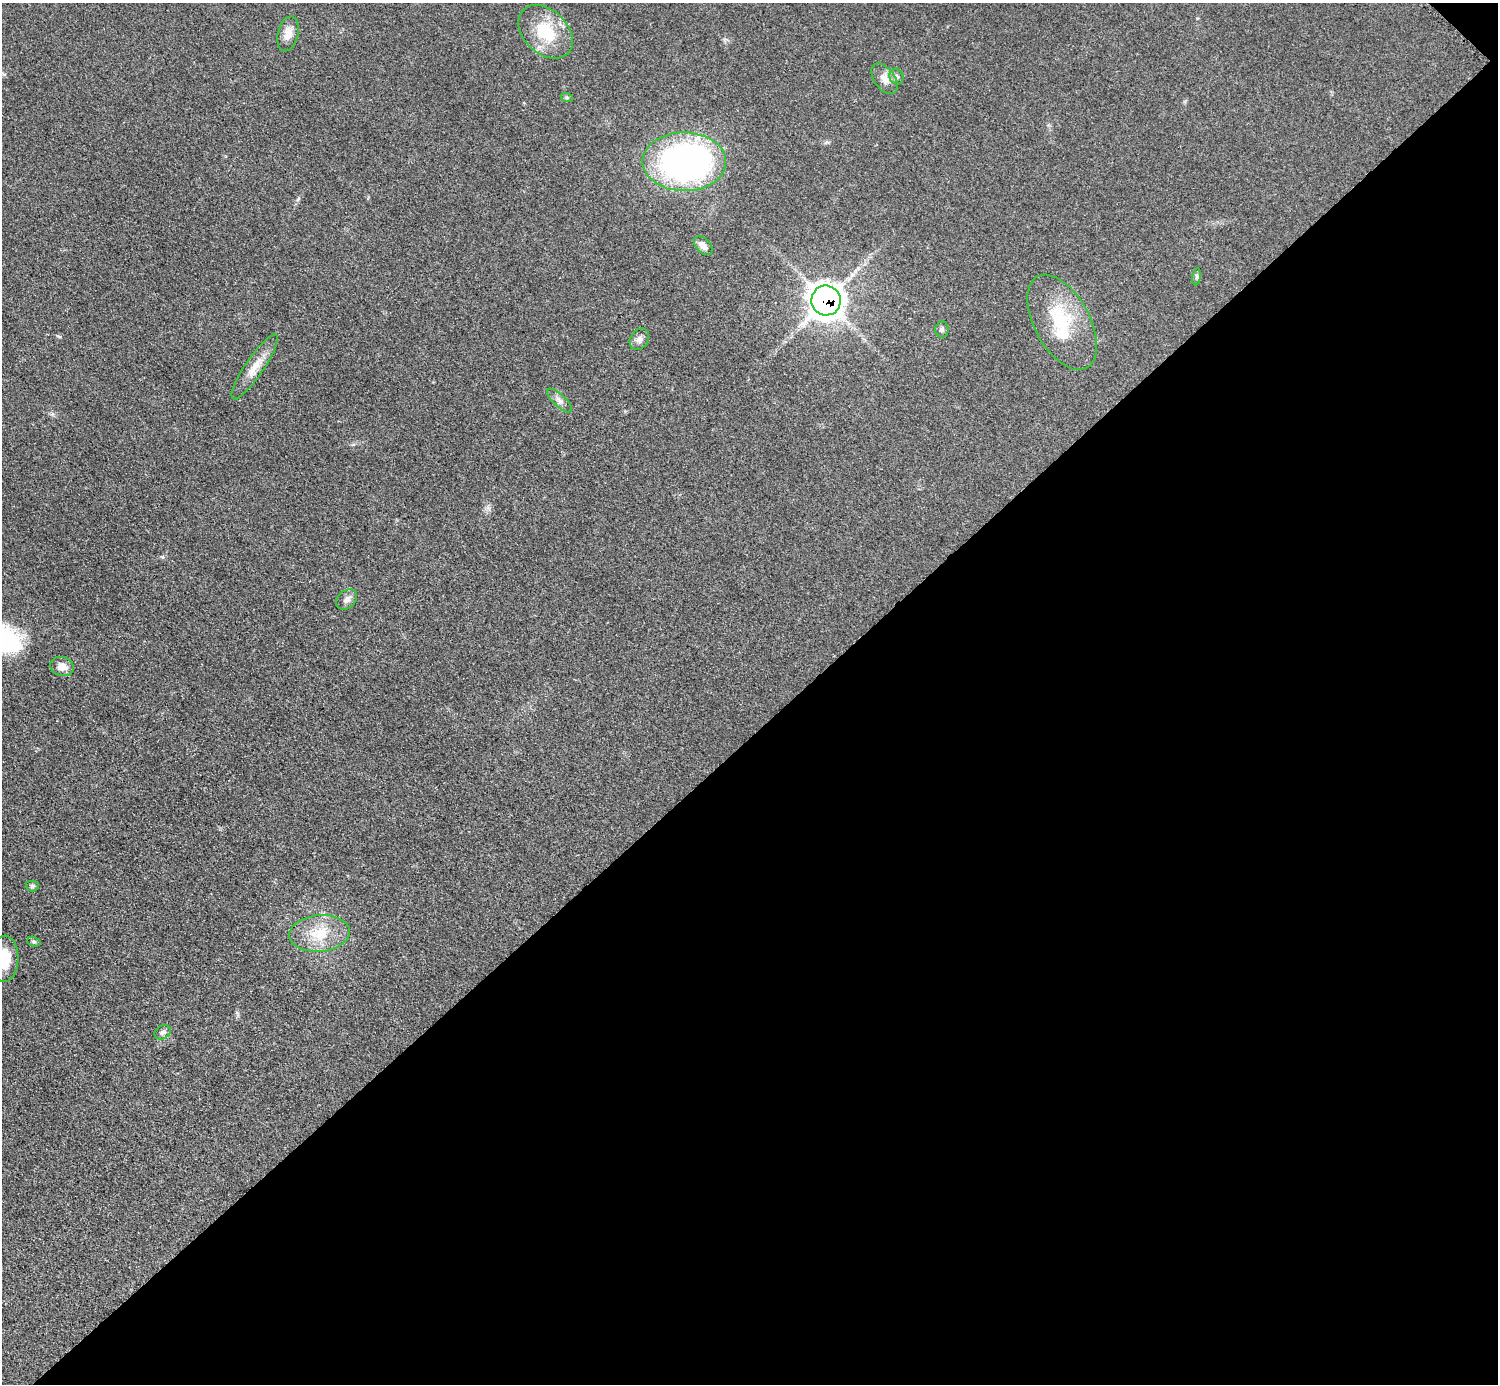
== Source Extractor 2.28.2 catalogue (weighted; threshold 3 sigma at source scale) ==
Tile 12 of 4 x 4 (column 4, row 3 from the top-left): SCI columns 4494-5989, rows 1687-3068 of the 5993 x 5993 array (HDU 1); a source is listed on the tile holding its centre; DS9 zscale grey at full resolution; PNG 1500 x 1386 px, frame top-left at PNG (2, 3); each listed source drawn as its Kron ellipse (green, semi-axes under 4 px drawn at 4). Shown black and unused: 47% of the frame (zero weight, under 3 of 5 exposures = <1% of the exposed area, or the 3 px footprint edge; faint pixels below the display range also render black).
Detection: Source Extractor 2.28.2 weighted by HDU 2 'WHT'; one run over the whole footprint, this tile lists its part. Background 0.0503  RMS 0.0062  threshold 0.0278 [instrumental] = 3 sigma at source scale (4.5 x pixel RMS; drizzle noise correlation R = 1.50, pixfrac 1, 0.05/0.05 arcsec/px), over >= 5 px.
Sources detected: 22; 1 inside a brighter listed object's ellipse — not listed separately; the other 21 listed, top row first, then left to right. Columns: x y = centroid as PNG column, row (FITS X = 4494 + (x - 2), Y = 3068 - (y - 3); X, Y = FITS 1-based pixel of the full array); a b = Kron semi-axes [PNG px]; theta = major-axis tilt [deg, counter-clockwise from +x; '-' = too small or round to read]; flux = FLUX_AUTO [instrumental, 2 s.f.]
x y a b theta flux
545 32 31 22 -43 27
288 34 18 10 76 5.9
896 77 8 7 - 1.8
884 79 17 10 -54 5.3
567 98 6 4 -19 0.92
684 162 42 29 0 210
703 246 11 7 -46 4.2
1197 277 9 4 82 1.1
826 300 15 14 - 660
1062 322 52 27 -61 38
942 329 8 6 84 1.6
639 339 11 8 56 3.1
255 367 38 9 56 10
560 400 16 6 -43 3.1
347 599 12 8 42 3.4
62 666 12 9 -18 6
32 886 6 5 - 1.2
319 933 30 18 5 20
34 942 7 4 -16 1.1
5 959 23 13 88 15
163 1032 8 6 31 1.8
Overlapping masked pixels (flux is a lower limit): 1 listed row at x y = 826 300
Isophote crosses this tile's border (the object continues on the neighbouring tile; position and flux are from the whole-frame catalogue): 1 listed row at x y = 5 959